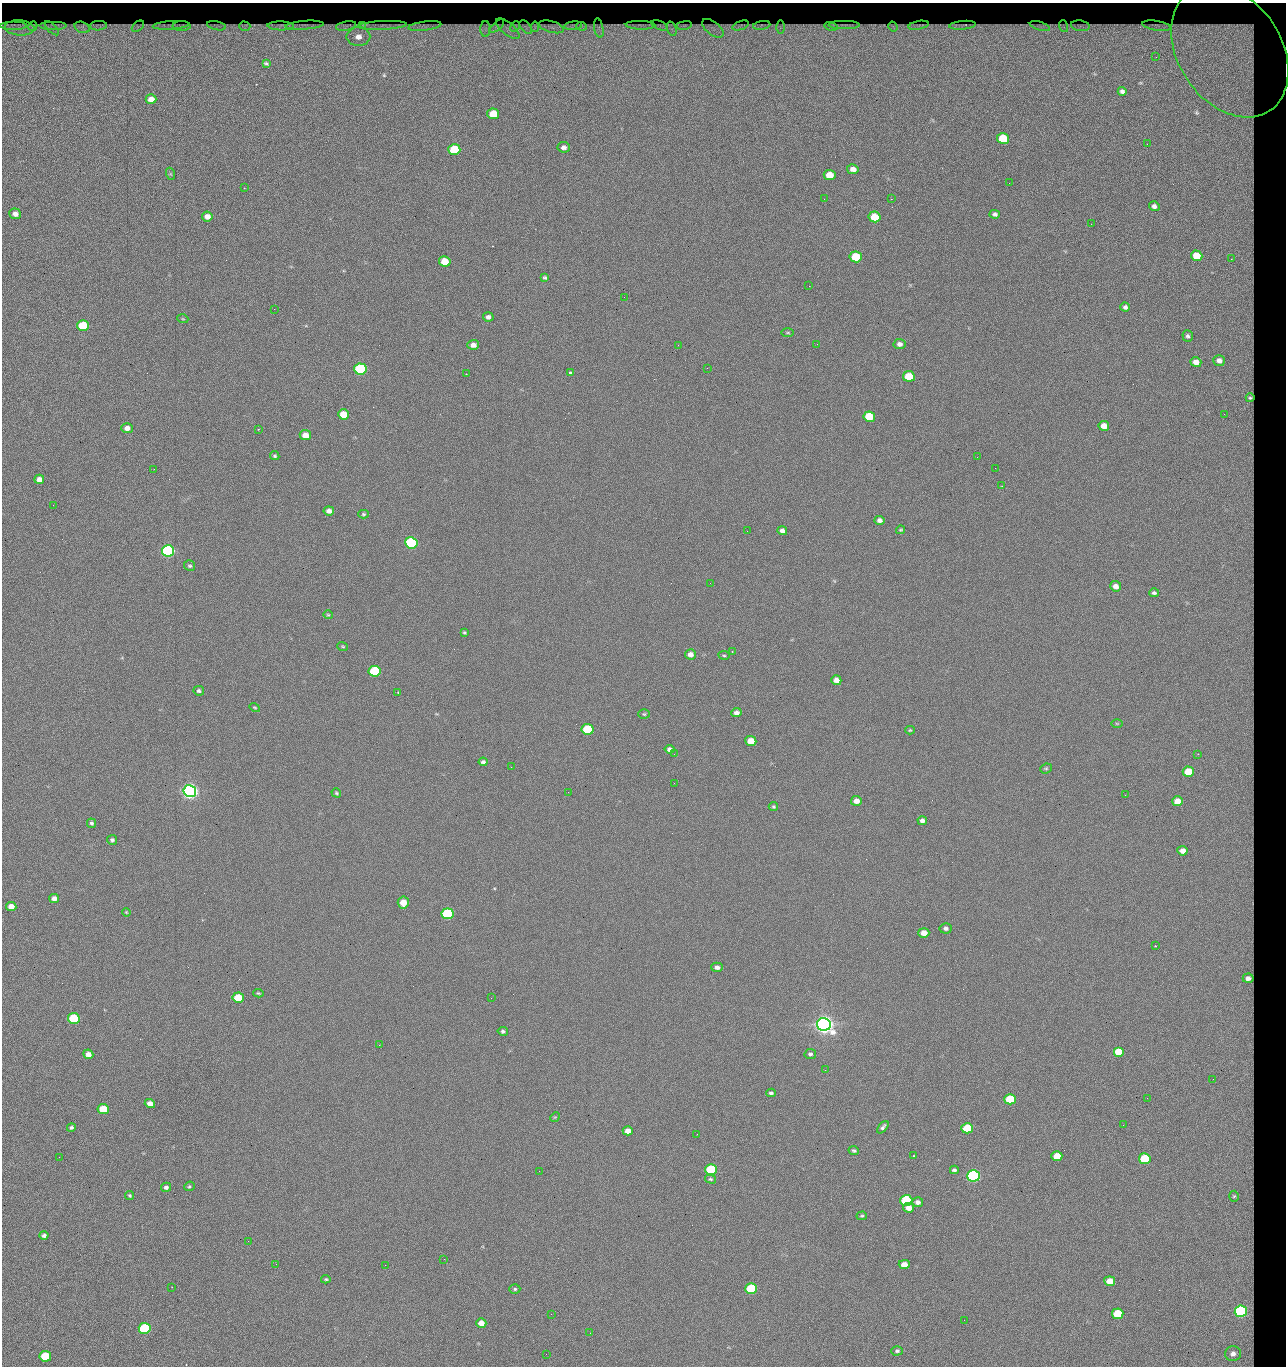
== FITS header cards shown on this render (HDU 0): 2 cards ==
NAXIS1  =                 1284 / length of data axis 1
NAXIS2  =                 1364 / length of data axis 2

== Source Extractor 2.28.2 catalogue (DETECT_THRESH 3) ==
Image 1284 x 1364 px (HDU 0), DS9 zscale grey, 1 PNG px = 1 image px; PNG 1288 x 1368 px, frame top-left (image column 1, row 1364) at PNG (2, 3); each listed source drawn as its Kron ellipse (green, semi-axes under 4 px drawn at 4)
Background 122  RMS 14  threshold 42.5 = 3 sigma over >= 5 px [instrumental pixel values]
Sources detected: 231; all 231 listed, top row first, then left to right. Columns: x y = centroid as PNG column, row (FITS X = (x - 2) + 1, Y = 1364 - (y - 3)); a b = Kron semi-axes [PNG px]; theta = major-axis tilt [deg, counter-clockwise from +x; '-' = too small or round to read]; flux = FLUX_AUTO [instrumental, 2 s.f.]
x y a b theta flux
13 25 13 3 0 1.6e+03
53 25 14 3 0 2.1e+03
171 25 18 3 4 3.2e+03
305 25 19 3 4 3.2e+03
362 25 3 2 - 5.2e+02
383 25 24 4 3 3.8e+03
641 25 15 3 -2 2.7e+03
660 25 9 3 -21 8.6e+02
684 25 8 4 8 1.4e+03
741 25 8 3 20 1.4e+03
762 25 9 3 9 1.5e+03
844 25 16 2 0 3.5e+03
919 25 10 3 11 2.1e+03
963 25 13 4 6 2.4e+03
33 26 5 3 - 1.2e+03
98 26 8 4 2 2.2e+03
138 26 7 4 40 1.4e+03
182 26 9 5 0 2.1e+03
216 26 9 4 -11 1.6e+03
245 26 6 4 -17 1.6e+03
281 26 13 4 -1 3.7e+03
346 26 10 4 10 2.7e+03
425 26 16 4 7 4.3e+03
497 26 9 4 41 1.3e+03
515 26 5 3 - 1.1e+03
573 26 9 4 7 2.1e+03
581 26 5 4 - 1.9e+03
831 26 7 4 -14 2.3e+03
1040 26 10 4 -16 2.4e+03
1063 26 6 3 -71 9.9e+02
1080 26 9 5 -8 1.7e+03
1156 26 14 5 -9 2.4e+03
82 27 8 5 -19 3.4e+03
526 27 8 4 -49 1.7e+03
535 27 5 3 - 1.4e+03
551 27 13 5 -15 3.5e+03
780 27 6 4 90 1.1e+03
893 27 5 2 - 1.2e+03
20 28 15 7 -3 6.0e+03
52 28 9 3 -45 1.8e+03
599 28 10 4 -79 1.7e+03
713 28 12 6 -38 3.2e+03
486 29 8 5 -90 2.6e+03
508 29 14 6 -39 3.3e+03
672 29 7 4 -72 2.5e+03
358 37 12 9 0 1.2e+04
1230 51 72 51 -56 3.0e+05
1156 57 3 2 - 1.6e+03
266 63 4 2 - 1.3e+03
1122 91 4 4 - 2.3e+03
151 99 5 4 - 8.1e+03
493 114 6 5 - 2.3e+04
1003 139 6 5 - 4.4e+04
1147 144 2 2 - 1.2e+03
564 147 6 5 - 3.7e+03
454 150 6 5 - 5.4e+04
853 169 6 5 - 6.3e+03
171 174 6 4 -70 1.3e+03
830 175 6 5 - 1.6e+04
1009 183 2 2 - 1.9e+03
244 188 2 2 - 5.2e+02
824 199 2 2 - 2.2e+03
891 199 2 2 - 1.8e+04
1154 206 5 5 - 3.6e+03
15 214 6 5 - 5.2e+03
995 214 5 4 - 2.6e+03
207 216 5 5 - 5.8e+03
874 217 6 5 - 2.8e+04
1091 224 2 2 - 7.7e+02
1197 256 6 5 - 2.4e+04
856 257 6 5 - 4.2e+04
1231 259 3 2 - 9.4e+02
445 261 6 5 - 1.9e+04
545 278 4 3 - 1.6e+03
809 286 2 2 - 2.7e+04
624 297 2 2 - 4.5e+02
1125 307 4 4 - 2.7e+03
274 309 2 2 - 6.0e+02
488 317 5 4 - 3.1e+03
183 319 5 3 - 9.3e+02
83 326 6 5 - 5.2e+04
788 333 6 3 0 1.0e+03
1188 336 6 5 - 2.4e+03
817 344 2 2 - 5.9e+02
899 344 6 5 - 3.9e+03
473 345 6 5 - 5.2e+03
678 345 2 2 - 3.4e+03
1219 361 6 5 - 4.5e+03
1196 362 5 5 - 9.7e+03
707 368 2 2 - 5.2e+02
360 369 6 5 - 1.6e+05
570 372 4 3 - 1.8e+03
466 374 2 2 - 4.4e+02
909 376 6 5 - 4.0e+04
1250 398 4 4 - 2.0e+03
344 414 6 5 - 2.0e+04
1224 414 3 2 - 1.2e+03
869 417 6 5 - 3.4e+04
1104 426 5 5 - 9.7e+03
127 428 6 5 - 5.0e+03
258 429 3 2 - 6.0e+02
305 435 5 5 - 9.6e+03
275 456 5 4 - 1.5e+03
977 457 2 2 - 3.4e+03
995 468 2 2 - 4.7e+02
154 469 2 2 - 2.9e+03
39 479 5 4 - 6.3e+03
1002 486 2 2 - 5.0e+02
53 505 2 2 - 8.2e+02
329 511 5 4 - 5.1e+03
363 514 5 4 - 1.5e+03
880 520 5 4 - 3.6e+03
901 530 4 4 - 1.2e+03
747 531 2 2 - 4.8e+02
782 531 5 4 - 4.8e+03
411 543 6 5 - 2.0e+05
168 551 6 5 - 3.3e+05
190 566 6 5 - 1.7e+03
710 583 3 2 - 7.0e+02
1116 586 5 5 - 5.7e+03
1154 593 5 4 - 2.1e+03
328 615 5 4 - 1.1e+03
464 632 4 3 - 1.3e+03
343 646 5 3 - 1.0e+03
732 651 3 2 - 1.1e+03
690 654 5 5 - 5.2e+03
724 655 5 3 - 1.1e+03
375 671 6 5 - 9.2e+04
836 680 5 5 - 7.3e+03
199 691 5 5 - 2.1e+03
398 693 3 2 - 8.1e+02
255 707 5 4 - 1.1e+03
736 713 5 4 - 3.9e+03
644 714 6 4 -2 1.3e+03
1117 723 6 3 -1 1.0e+03
587 729 6 5 - 6.5e+04
910 730 5 4 - 1.2e+03
751 741 5 5 - 1.4e+04
669 749 5 4 - 3.4e+03
674 754 3 2 - 7.3e+02
1198 754 2 2 - 6.0e+02
483 762 4 4 - 2.5e+03
511 767 2 2 - 3.2e+03
1046 768 6 5 - 1.4e+03
1188 772 5 5 - 2.7e+04
674 783 2 2 - 2.1e+03
190 791 6 6 - 7.3e+05
568 792 2 2 - 4.3e+02
336 793 5 4 - 1.4e+03
1125 795 2 2 - 3.9e+02
856 801 5 5 - 6.2e+03
1178 801 5 5 - 1.3e+04
773 807 5 4 - 1.3e+03
922 821 5 4 - 3.9e+03
91 823 5 4 - 1.9e+03
112 840 5 5 - 2.2e+03
1182 851 5 4 - 6.1e+03
54 899 5 4 - 5.6e+03
403 903 6 5 - 1.4e+04
11 906 5 5 - 9.6e+03
126 912 4 3 - 8.4e+02
448 914 6 5 - 1.3e+05
946 928 6 5 - 2.9e+03
924 933 5 5 - 9.8e+03
1155 946 2 2 - 6.7e+02
717 967 6 4 1 3.8e+03
1248 978 5 4 - 5.4e+03
258 993 5 3 - 1.2e+03
238 998 6 5 - 3.3e+04
491 998 2 2 - 2.0e+03
74 1018 6 5 - 5.4e+04
824 1024 7 6 - 1.2e+06
503 1031 5 4 - 2.1e+03
379 1045 2 2 - 5.5e+03
1119 1052 5 5 - 2.9e+04
88 1054 5 4 - 6.1e+03
810 1054 6 5 - 2.2e+03
825 1070 3 2 - 1.5e+03
1213 1079 2 2 - 1.8e+03
771 1093 4 3 - 1.9e+03
1147 1098 2 2 - 2.6e+03
1010 1099 6 5 - 4.8e+04
150 1104 5 4 - 7.1e+03
103 1109 5 5 - 3.1e+04
555 1117 5 4 - 8.4e+02
1123 1125 2 2 - 7.9e+02
883 1127 7 4 50 2.5e+03
71 1128 4 4 - 2.1e+03
967 1128 6 5 - 4.4e+04
628 1131 5 4 - 8.4e+03
697 1134 3 2 - 9.8e+02
854 1150 5 4 - 1.8e+03
913 1156 3 3 - 1.4e+03
1057 1156 5 5 - 1.7e+04
59 1157 2 2 - 2.4e+03
1145 1159 6 5 - 5.9e+04
711 1170 6 5 - 7.9e+04
954 1170 4 4 - 2.3e+03
539 1171 2 2 - 9.5e+02
973 1176 6 5 - 2.8e+05
710 1179 5 4 - 1.6e+03
189 1186 5 4 - 1.4e+03
166 1187 5 4 - 2.5e+03
130 1195 4 4 - 1.4e+03
1234 1196 5 4 - 1.5e+03
906 1200 6 5 - 8.6e+04
918 1202 5 5 - 3.7e+03
909 1208 5 5 - 9.5e+03
862 1216 5 4 - 1.4e+03
44 1235 4 4 - 2.4e+03
248 1241 2 2 - 2.2e+03
444 1259 2 2 - 8.4e+03
276 1264 2 2 - 1.8e+03
904 1264 5 4 - 8.8e+03
385 1265 2 2 - 5.3e+03
326 1279 5 4 - 1.3e+03
1110 1281 5 5 - 1.3e+04
172 1287 2 2 - 5.4e+02
515 1289 5 4 - 1.6e+03
751 1289 6 5 - 8.1e+04
1241 1311 6 5 - 2.0e+05
551 1314 2 2 - 4.4e+02
1118 1314 6 5 - 4.6e+04
964 1320 2 2 - 2.7e+03
481 1323 5 4 - 7.6e+03
145 1328 6 5 - 1.0e+05
590 1333 3 2 - 7.5e+02
897 1351 6 4 1 1.9e+03
546 1354 2 2 - 3.5e+03
1233 1354 8 7 - 4.8e+03
45 1356 6 5 - 5.4e+04

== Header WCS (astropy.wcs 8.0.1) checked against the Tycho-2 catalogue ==
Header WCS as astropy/WCSLIB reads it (CRVAL/CRPIX/CD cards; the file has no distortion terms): RA---TAN/DEC--TAN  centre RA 15:41:43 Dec +51:58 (235.43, +51.97 deg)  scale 1.26 arcsec/px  FOV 26.9' x 28.5'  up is +92 deg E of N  parity flipped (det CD > 0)
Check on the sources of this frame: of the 60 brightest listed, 11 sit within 2.0 arcsec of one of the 15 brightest Tycho-2 stars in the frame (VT <= 12.29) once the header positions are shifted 0.51 arcsec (0.49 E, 0.13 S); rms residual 0.90 arcsec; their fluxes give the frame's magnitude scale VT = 24.59 - 2.5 log10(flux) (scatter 0.20 mag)
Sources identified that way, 11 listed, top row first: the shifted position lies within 2.0 arcsec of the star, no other Tycho-2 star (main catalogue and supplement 1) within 4.0 arcsec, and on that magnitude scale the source's flux lands within +1.5 / -3 mag of the star's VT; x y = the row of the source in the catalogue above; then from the Tycho-2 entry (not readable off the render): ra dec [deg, ICRS J2000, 3 dp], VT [Tycho-2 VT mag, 2 dp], TYC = Tycho-2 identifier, HIP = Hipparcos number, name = IAU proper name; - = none
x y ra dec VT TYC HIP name
360 369 235.614 +52.064 11.61 3489-1132-1 - -
411 543 235.514 +52.049 11.19 3489-1407-1 - -
168 551 235.515 +52.133 11.12 3489-1380-1 - -
190 791 235.378 +52.130 9.31 3489-1322-1 76850 -
448 914 235.303 +52.042 11.52 3489-958-1 - -
824 1024 235.232 +51.912 9.59 3489-824-1 - -
973 1176 235.143 +51.862 10.97 3489-1016-1 - -
906 1200 235.131 +51.886 12.29 3489-908-1 - -
751 1289 235.084 +51.941 11.45 3489-1346-1 - -
1241 1311 235.062 +51.771 11.53 3489-1453-1 - -
145 1328 235.075 +52.152 11.74 3489-912-1 - -